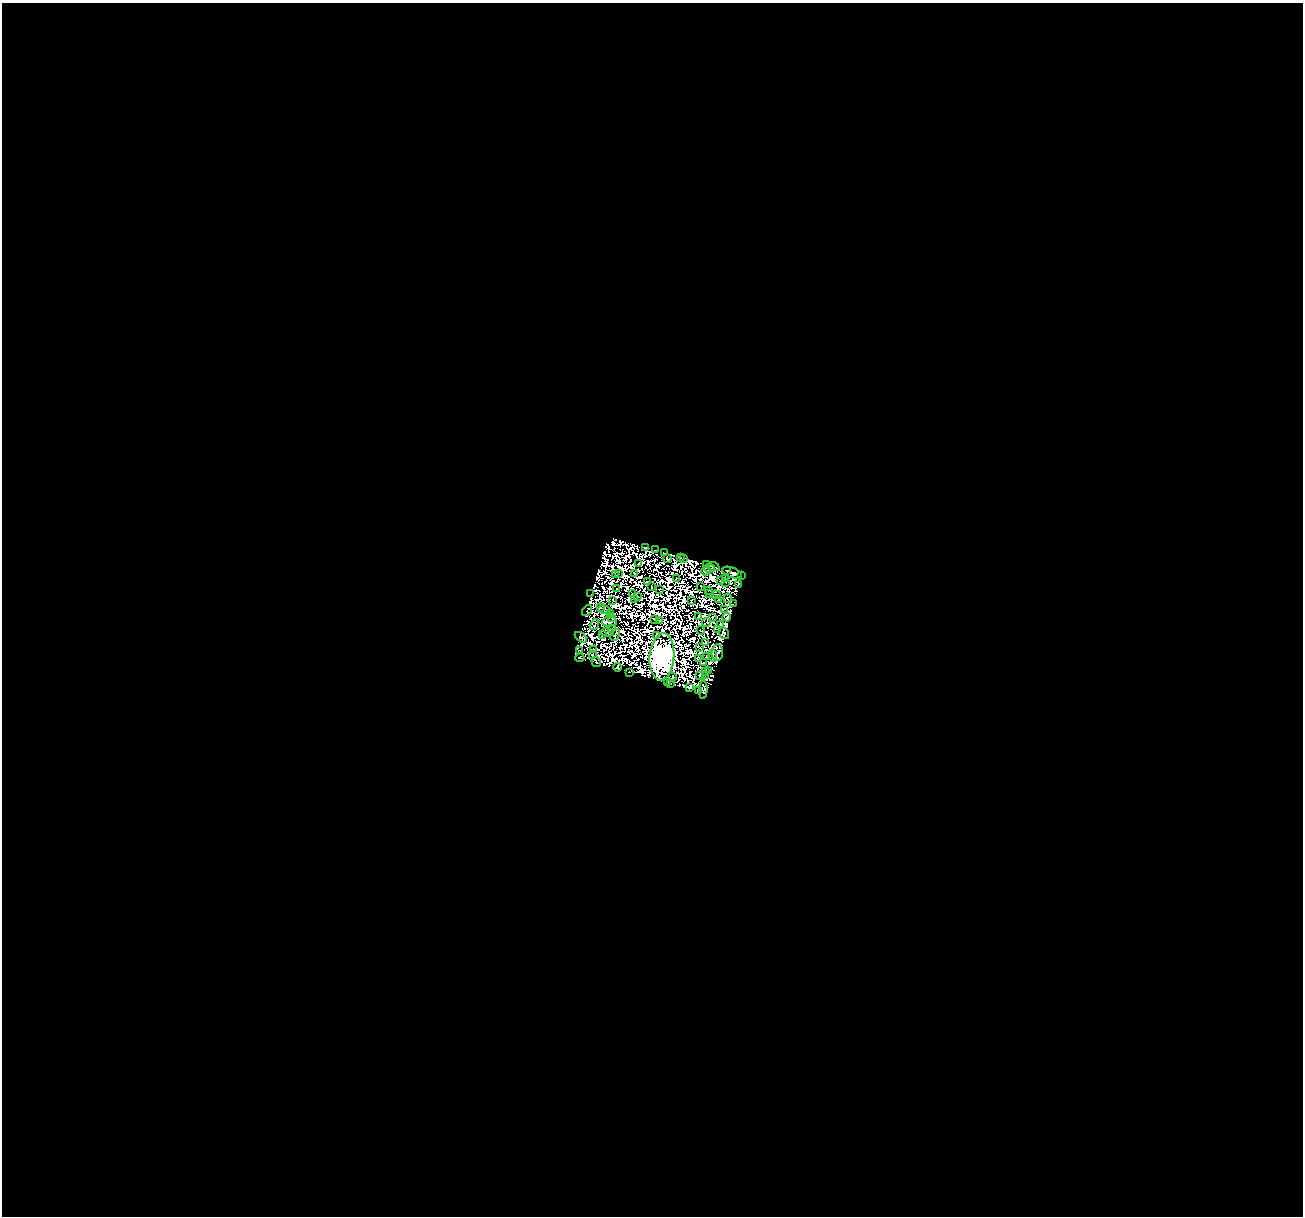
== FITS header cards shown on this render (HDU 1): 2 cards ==
NAXIS1  =                 1301
NAXIS2  =                 1214

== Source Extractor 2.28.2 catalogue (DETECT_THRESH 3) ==
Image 1301 x 1214 px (HDU 1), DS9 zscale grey, 1 PNG px = 1 image px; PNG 1305 x 1218 px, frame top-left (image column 1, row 1214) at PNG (2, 3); each listed source drawn as its Kron ellipse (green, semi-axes under 4 px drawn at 4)
Background 2.35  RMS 3.6e-04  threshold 0.00107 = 3 sigma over >= 5 px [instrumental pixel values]
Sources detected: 198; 110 with non-positive FLUX_AUTO (blend fragments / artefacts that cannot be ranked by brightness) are neither listed nor drawn; the other 88 listed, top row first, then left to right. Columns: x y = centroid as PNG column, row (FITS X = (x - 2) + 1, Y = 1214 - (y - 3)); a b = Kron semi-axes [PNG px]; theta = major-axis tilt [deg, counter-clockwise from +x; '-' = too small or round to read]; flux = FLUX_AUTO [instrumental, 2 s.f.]
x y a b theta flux
645 548 4 3 - 240
656 550 2 2 - 18
665 553 2 2 - 78
680 557 3 3 - 38
683 558 3 2 - 130
667 559 4 2 - 44
639 564 3 2 - 32
706 564 3 2 - 28
714 567 6 2 -23 110
710 568 5 3 - 50
727 570 3 2 - 250
706 571 5 2 - 67
618 573 2 2 - 29
634 573 4 3 - 26
732 573 10 5 -20 280
615 575 2 2 - 72
741 575 3 2 - 26
677 578 3 2 - 69
725 579 3 2 - 30
648 581 4 2 - 59
720 581 4 3 - 12
725 582 3 2 - 57
738 584 4 2 - 29
701 586 2 2 - 81
651 587 4 2 - 20
617 589 3 2 - 53
659 589 2 2 - 56
708 590 2 2 - 59
591 594 2 2 - 76
633 594 3 2 - 47
709 594 2 2 - 34
716 595 5 3 - 2
638 596 2 2 - 72
727 598 5 3 - 30
634 599 2 2 - 47
718 599 2 2 - 78
613 600 2 2 - 63
691 600 3 2 - 37
734 604 2 2 - 11
600 607 3 2 - 60
604 609 6 3 -17 28
724 609 3 2 - 74
587 610 6 3 54 76
610 613 3 2 - 27
611 617 3 2 - 29
699 617 4 2 - 42
712 617 3 2 - 64
727 617 4 3 - 63
654 619 4 2 - 65
660 621 3 2 - 59
609 622 7 5 3 200
707 622 4 2 - 32
595 624 6 3 62 39
721 624 3 2 - 3.2
612 629 3 2 - 38
718 629 3 2 - 72
701 630 4 2 - 89
607 632 6 3 -5 47
724 633 6 5 - 71
603 635 3 2 - 0.079
615 635 6 2 61 65
656 635 3 2 - 91
581 637 7 4 -36 57
705 642 3 3 - 150
700 648 3 2 - 50
593 650 3 2 - 45
579 651 3 2 - 29
717 653 8 5 84 130
592 654 2 2 - 21
713 655 6 3 -78 22
706 656 3 2 - 74
662 657 23 12 85 440000
580 658 4 3 - 27
698 658 3 2 - 66
596 662 5 2 - 74
703 663 3 2 - 7.9
617 667 4 3 - 150
706 671 2 2 - 10
709 671 2 2 - 81
629 672 2 2 - 51
700 676 2 2 - 81
706 676 3 2 - 42
672 677 4 2 - 75
668 683 3 2 - 78
671 684 2 2 - 0.21
690 687 4 2 - 96
698 690 3 2 - 84
703 690 9 4 87 150
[110 non-positive-flux detections neither listed nor drawn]